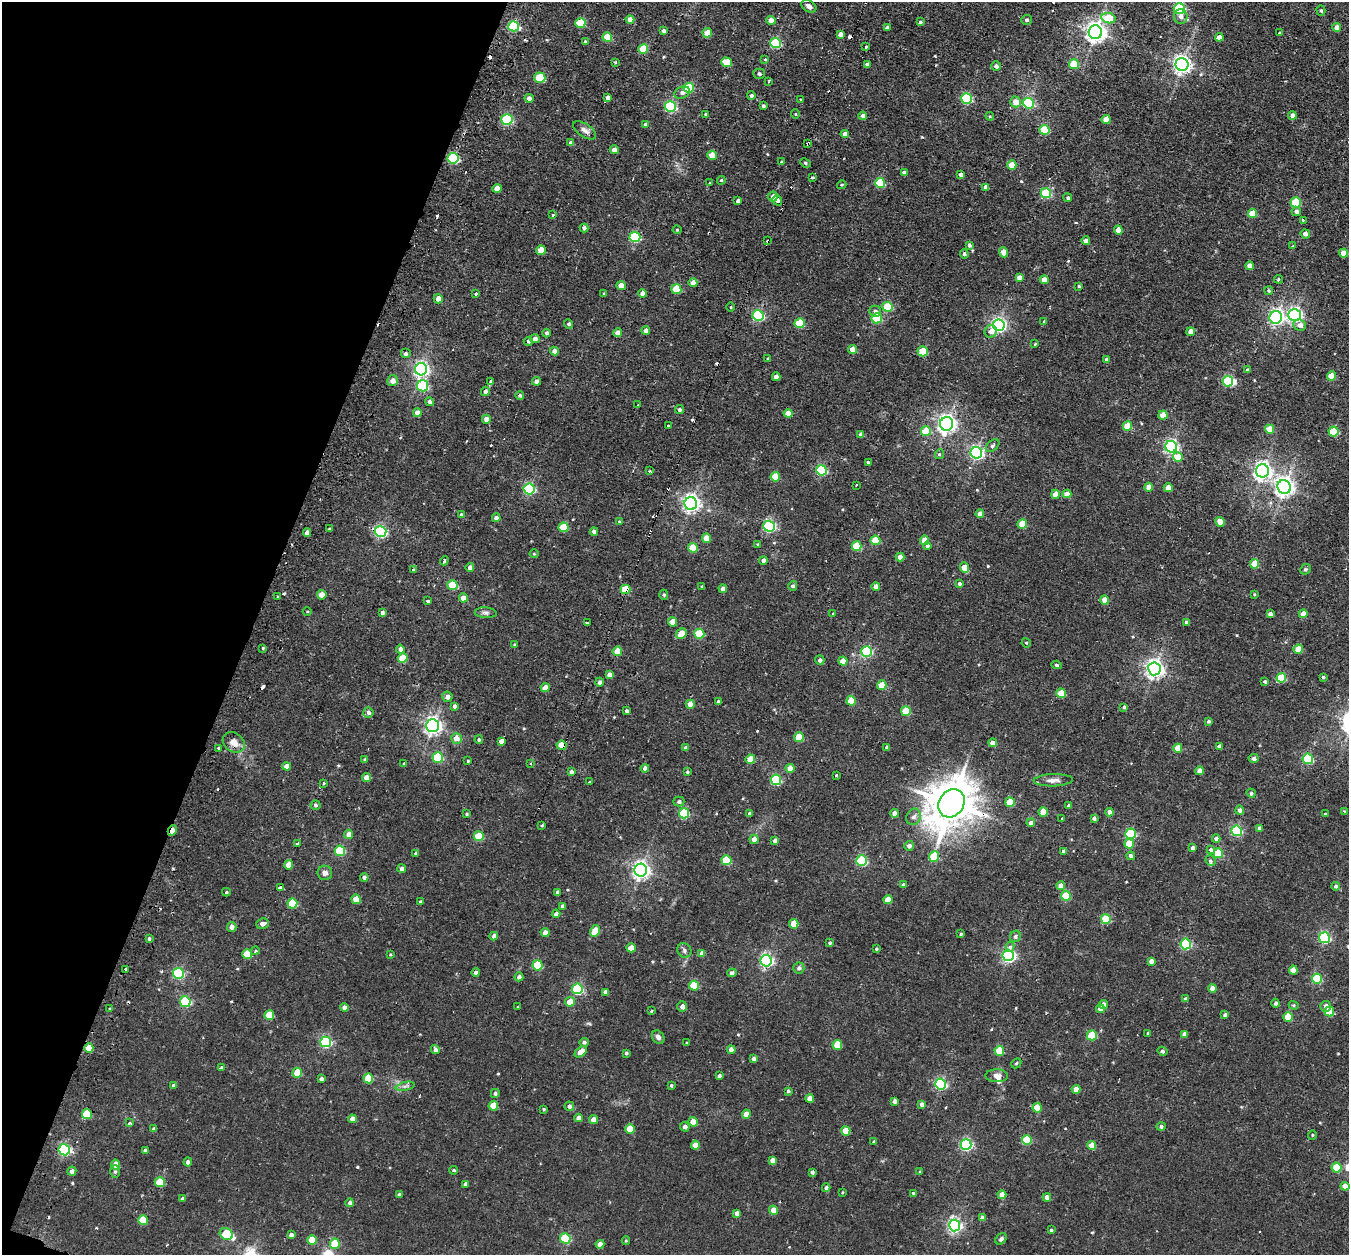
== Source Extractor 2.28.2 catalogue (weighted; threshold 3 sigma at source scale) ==
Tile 9 of 4 x 4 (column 1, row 3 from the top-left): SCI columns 9-1355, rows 1424-2676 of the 5427 x 5445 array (HDU 1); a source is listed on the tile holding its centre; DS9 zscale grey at full resolution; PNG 1351 x 1257 px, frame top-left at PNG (2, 2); each listed source drawn as its Kron ellipse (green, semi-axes under 4 px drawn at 4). Shown black and unused: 19% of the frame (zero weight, under 2 of 3 exposures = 3% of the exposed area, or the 3 px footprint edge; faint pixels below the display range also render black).
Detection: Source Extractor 2.28.2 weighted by HDU 2 'WHT'; one run over the whole footprint, this tile lists its part. Background 0.0143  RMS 0.0045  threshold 0.0201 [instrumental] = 3 sigma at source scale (4.5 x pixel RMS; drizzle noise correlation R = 1.50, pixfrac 1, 0.05/0.05 arcsec/px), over >= 5 px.
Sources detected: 543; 1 inside a brighter object's white glare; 25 cosmic-ray / hot-pixel residue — neither listed nor drawn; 4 inside a brighter listed object's ellipse — not listed separately; of the other 513, all 500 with FLUX_AUTO >= 0.373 (the completeness limit of this list) listed and drawn (13 fainter detections not listed), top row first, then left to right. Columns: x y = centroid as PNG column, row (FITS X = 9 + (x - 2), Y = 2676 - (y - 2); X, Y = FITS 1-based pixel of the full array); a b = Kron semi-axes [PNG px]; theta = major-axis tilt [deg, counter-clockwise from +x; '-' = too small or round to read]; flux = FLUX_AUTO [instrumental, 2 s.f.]
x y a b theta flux
809 6 8 5 -33 1.8
1179 8 5 5 - 49
1321 11 5 4 - 0.66
1181 17 7 7 - 2.2
1108 18 7 5 -12 15
630 19 4 4 - 3.7
771 20 4 4 - 3.8
1026 20 5 5 - 0.91
920 22 4 3 - 0.61
580 23 5 5 - 17
514 26 5 5 - 48
1337 27 4 4 - 2.6
887 28 4 4 - 1.8
664 31 4 3 - 1.1
1095 32 7 6 - 260
707 33 4 4 - 4.5
1280 33 3 3 - 0.72
840 34 4 4 - 2.2
607 37 5 4 - 13
1219 37 4 4 - 2.8
585 42 4 3 - 0.7
775 43 5 5 - 36
866 47 3 3 - 0.95
643 49 5 5 - 14
765 59 4 3 - 0.42
616 62 3 3 - 1.1
726 62 5 4 - 10
867 64 4 3 - 1.2
1074 64 5 5 - 15
1182 64 6 6 - 190
996 66 5 5 - 1.5
759 74 5 5 - 1
540 78 5 5 - 18
769 81 3 3 - 0.51
689 88 5 5 - 21
682 93 8 5 24 1.6
751 95 4 4 - 1.1
608 97 4 4 - 1.8
529 98 4 4 - 1.9
966 99 5 5 - 37
800 100 3 3 - 0.68
1016 102 5 5 - 4.8
1029 103 5 5 - 36
670 106 5 5 - 49
763 106 3 3 - 0.79
706 114 3 3 - 0.47
795 114 5 3 - 0.38
1292 115 4 4 - 2.2
863 116 4 4 - 2.1
990 116 4 3 - 0.41
507 119 5 5 - 37
1106 120 4 4 - 7.6
645 124 4 4 - 0.79
585 130 13 6 -34 2.1
1044 130 5 5 - 17
845 134 4 4 - 2.9
571 143 4 4 - 1.7
808 144 3 3 - 0.61
614 150 4 4 - 2.8
712 155 5 4 - 5.6
453 158 5 5 - 42
781 162 4 4 - 0.4
805 163 5 4 - 0.61
1012 165 4 4 - 8
904 173 4 3 - 1.2
961 174 4 4 - 1.6
812 178 4 3 - 5.1
721 180 4 3 - 0.44
710 183 3 3 - 1.3
880 183 5 5 - 21
842 185 5 3 - 0.41
986 187 4 4 - 3
497 189 4 4 - 4.9
1046 193 5 5 - 27
773 197 5 5 - 3
1068 198 4 4 - 0.7
777 200 5 4 - 1.9
738 201 4 4 - 1.7
1296 203 5 5 - 21
1296 211 4 4 - 1.4
1253 213 4 4 - 9.2
553 215 3 3 - 0.71
1303 220 3 3 - 0.95
584 228 4 4 - 1.5
677 230 4 4 - 0.41
1118 230 4 4 - 4.1
1305 234 4 4 - 2.2
635 237 5 5 - 38
768 241 3 3 - 0.95
1086 241 4 4 - 1.9
969 245 4 4 - 1
1293 246 3 3 - 4.2
541 250 5 4 - 9.7
1004 252 5 4 - 4.3
1344 253 4 4 - 6.7
964 254 4 4 - 0.89
1250 266 4 4 - 4.4
1019 277 4 4 - 2.5
1278 279 4 3 - 0.8
1044 280 4 4 - 4.8
693 283 4 4 - 3.6
621 286 4 4 - 5
1079 286 3 3 - 0.49
676 289 5 5 - 15
1269 291 4 4 - 0.56
476 293 3 3 - 8.9
604 294 3 3 - 0.46
642 294 4 4 - 3.1
438 299 4 4 - 4
731 307 5 3 - 0.39
888 307 5 5 - 21
875 311 6 5 - 1.4
1294 315 6 6 - 110
758 316 5 5 - 49
1276 317 6 6 - 100
877 318 5 5 - 21
1043 322 4 3 - 3.4
800 323 5 5 - 18
569 324 4 4 - 0.95
998 325 6 6 - 110
1300 325 6 5 - 2.3
646 330 4 4 - 1.7
991 331 6 6 - 2.3
1191 332 4 4 - 3.2
546 333 4 4 - 0.97
618 333 4 4 - 3.6
535 339 5 4 - 2.5
528 341 4 4 - 0.82
1035 344 3 2 - 0.96
853 350 4 4 - 5.4
554 351 4 4 - 2.5
923 351 5 5 - 11
405 354 5 5 - 0.96
768 359 4 3 - 0.55
1107 360 4 4 - 2.4
421 369 6 6 - 120
1247 370 4 3 - 0.8
1331 376 4 4 - 8.8
776 377 4 4 - 2.6
393 381 5 5 - 2.9
537 381 4 4 - 2.1
1228 381 5 5 - 28
490 382 3 3 - 3.3
422 386 5 5 - 35
485 391 4 4 - 1.6
520 395 4 4 - 0.86
429 402 4 4 - 1.4
638 404 3 2 - 0.42
679 410 4 4 - 0.95
417 413 4 4 - 3.3
788 413 4 4 - 5.1
1163 415 4 4 - 6.4
486 419 4 4 - 3.5
947 424 7 6 - 190
668 425 3 2 - 0.77
1127 426 5 4 - 13
1270 429 4 4 - 7.7
926 431 5 4 - 11
1334 431 5 5 - 22
861 434 4 4 - 1.7
993 446 8 5 40 1.1
1171 447 6 6 - 89
976 453 6 5 - 88
940 454 5 3 - 0.55
1178 457 5 4 - 8
869 463 4 3 - 0.96
822 470 5 5 - 36
649 471 3 3 - 0.56
1262 471 6 6 - 180
775 477 4 4 - 11
856 485 3 2 - 0.7
1149 487 4 4 - 4.5
1284 487 7 6 - 220
1168 488 4 4 - 5
529 489 5 5 - 48
1056 494 4 4 - 5.7
1067 494 4 4 - 3.8
691 503 6 6 - 170
980 514 4 4 - 3.7
461 515 4 3 - 0.65
496 518 4 4 - 1.8
619 522 4 4 - 0.44
1220 522 5 4 - 5
1022 524 5 4 - 12
769 526 5 5 - 62
563 527 5 5 - 15
330 529 3 3 - 0.63
381 531 6 5 - 69
594 531 4 4 - 1.6
307 533 4 4 - 2.3
706 538 4 4 - 6.4
875 540 5 5 - 14
925 540 4 4 - 6.8
757 544 4 3 - 0.72
856 546 5 5 - 17
927 546 4 4 - 1.2
693 548 5 4 - 13
534 554 4 4 - 0.49
900 557 4 4 - 3.1
763 560 4 4 - 1.7
444 561 4 3 - 3
1255 564 5 4 - 9.9
470 567 4 4 - 1.9
964 568 5 4 - 7.3
1305 569 6 5 - 0.65
413 570 3 3 - 2.4
959 583 4 4 - 0.86
452 585 5 5 - 19
702 586 3 3 - 0.46
793 586 5 4 - 1
876 586 4 4 - 2.9
625 589 5 4 - 16
723 589 4 4 - 2.7
1254 594 4 3 - 0.37
322 595 4 4 - 4.8
664 595 5 4 - 0.66
277 596 2 2 - 0.46
463 598 4 4 - 5.1
1105 600 4 4 - 5.8
428 601 3 3 - 1.7
307 612 4 3 - 0.38
382 612 4 4 - 1
486 613 11 5 -4 1.3
833 614 4 3 - 0.55
1270 614 4 4 - 2
1303 614 4 4 - 5.1
673 622 4 4 - 4.7
1186 622 4 3 - 1.3
587 623 4 3 - 2.9
681 634 6 4 48 6.9
699 634 5 5 - 19
1026 643 5 4 - 0.43
515 645 3 3 - 0.55
263 648 3 3 - 0.42
400 649 4 4 - 1.6
1298 649 4 4 - 7.2
617 651 5 4 - 8.4
867 651 5 5 - 41
403 658 5 4 - 12
820 660 5 4 - 1.5
843 661 4 4 - 6.2
1057 665 5 4 - 0.87
1154 669 6 6 - 190
609 675 4 4 - 2.8
1323 677 3 3 - 0.63
1281 678 5 4 - 19
1265 681 4 4 - 0.78
599 682 4 4 - 1.5
882 685 5 4 - 9.4
545 688 4 4 - 5.3
1061 693 5 4 - 11
447 697 5 5 - 2.3
851 701 5 4 - 11
718 702 3 3 - 0.7
690 704 4 4 - 5.7
454 706 4 3 - 1.7
1124 707 4 4 - 0.62
627 711 4 3 - 0.96
906 711 5 5 - 19
368 712 5 5 - 1.8
1208 721 4 3 - 0.87
432 726 6 6 - 170
799 737 5 5 - 13
456 738 5 5 - 3.9
479 740 4 4 - 0.87
501 741 4 3 - 16
234 742 12 9 -38 3.7
993 743 4 4 - 2.8
562 745 5 4 - 9.8
1219 746 4 4 - 2.4
887 747 4 4 - 1.5
218 748 3 3 - 0.66
686 748 4 4 - 1.5
1178 748 4 4 - 7
438 757 5 5 - 26
365 759 4 3 - 1.2
750 759 4 4 - 9.1
1254 759 5 4 - 1.4
1308 759 5 5 - 38
468 761 4 3 - 0.43
404 763 3 3 - 0.38
531 763 4 2 - 0.46
287 766 4 4 - 3.3
645 768 4 4 - 1.5
790 768 4 4 - 4.6
1200 771 4 4 - 3.6
571 772 4 3 - 1.2
687 772 3 3 - 0.56
836 775 3 2 - 0.41
366 778 4 4 - 4
776 780 5 5 - 34
1053 780 19 6 2 2.5
590 782 3 3 - 1.9
324 783 3 3 - 0.46
1251 793 5 4 - 0.86
679 801 5 5 - 1.1
1010 802 5 4 - 13
951 803 15 12 54 1700
315 805 5 5 - 0.93
1069 805 4 3 - 0.72
1240 810 5 4 - 1.5
1344 811 3 2 - 0.4
1043 812 4 4 - 8.6
1109 812 4 4 - 2.2
684 813 5 5 - 29
750 813 3 3 - 1.1
895 813 4 4 - 3.3
466 814 3 2 - 0.49
1325 814 3 3 - 0.44
914 817 8 7 - 1.8
1062 818 2 2 - 0.48
1094 818 4 4 - 1.1
1031 823 4 4 - 2.4
542 825 3 3 - 0.42
1259 828 4 4 - 2.2
172 831 5 3 - 7.4
1237 831 5 5 - 36
349 834 5 4 - 3.2
1131 834 5 5 - 33
479 836 5 5 - 16
754 839 4 4 - 3.3
1216 839 4 4 - 2
775 841 4 4 - 1.7
297 844 4 3 - 1.2
1129 844 5 4 - 11
909 846 5 5 - 1.7
1192 848 4 4 - 1.7
1211 850 4 3 - 2.1
340 851 5 5 - 27
1063 851 4 3 - 1.3
415 853 4 3 - 0.41
1218 853 5 5 - 17
934 856 5 5 - 15
1131 856 4 4 - 1.5
726 860 5 5 - 20
862 861 5 5 - 36
1210 861 5 5 - 0.8
289 865 4 4 - 5.8
402 869 4 4 - 1.6
641 870 6 6 - 190
325 873 7 7 - 1.8
364 877 4 4 - 1.3
903 885 4 4 - 0.87
1061 886 4 4 - 3.6
1336 886 4 4 - 0.94
280 888 3 3 - 28
226 892 4 4 - 0.56
557 892 3 3 - 0.87
1066 896 5 5 - 16
356 899 5 4 - 5.7
888 900 4 4 - 6.2
420 902 4 3 - 0.49
292 903 5 5 - 19
562 906 4 3 - 1.1
556 914 4 4 - 1.9
1106 919 5 5 - 20
262 924 6 5 - 2
794 924 5 4 - 8.9
232 927 5 5 - 2.1
595 931 6 4 59 8.3
545 933 4 4 - 2.9
961 934 3 3 - 0.51
494 936 4 4 - 1.8
1015 936 6 5 - 1.2
1324 938 5 5 - 50
149 939 4 3 - 0.78
830 943 4 3 - 0.64
1186 944 5 5 - 45
1010 947 5 4 - 1.3
631 948 4 4 - 6
876 949 3 2 - 0.51
684 950 7 6 - 1.1
255 951 4 4 - 0.76
702 953 4 4 - 2.5
247 954 5 5 - 12
390 954 4 4 - 0.39
1008 956 5 5 - 87
766 961 6 5 - 91
1151 961 4 4 - 2.2
537 965 5 5 - 21
799 968 5 5 - 1.3
125 969 3 3 - 1.2
1293 970 4 4 - 5.1
476 972 4 4 - 1.2
178 973 5 5 - 47
732 973 4 4 - 1.3
519 977 4 4 - 1.5
1317 979 5 5 - 24
694 986 5 5 - 18
1213 988 4 4 - 5.4
577 989 5 5 - 41
605 992 4 4 - 2.1
1185 999 4 4 - 1
185 1002 5 5 - 40
570 1002 5 4 - 5
1276 1003 4 4 - 1.3
1104 1004 4 4 - 1.9
1294 1005 5 4 - 0.55
1326 1006 5 5 - 2.1
344 1007 4 4 - 2.2
518 1007 3 2 - 0.38
682 1007 5 5 - 1.9
109 1008 3 2 - 0.55
1100 1009 4 4 - 2.8
651 1011 4 3 - 0.45
1329 1012 5 4 - 15
269 1015 5 5 - 13
1225 1015 4 3 - 1
1288 1017 4 4 - 12
1148 1033 3 3 - 0.62
1184 1034 4 4 - 1.7
1092 1035 5 5 - 17
658 1037 7 5 -53 1.6
326 1042 5 5 - 54
584 1042 5 4 - 0.94
687 1043 3 3 - 0.45
837 1045 5 5 - 12
89 1048 5 4 - 8.1
435 1050 4 4 - 1.2
731 1050 4 4 - 3
999 1051 5 5 - 13
1162 1051 5 4 - 0.79
581 1052 7 4 37 4.8
626 1053 3 3 - 0.81
754 1059 4 4 - 1.3
1016 1063 5 4 - 0.57
221 1068 4 3 - 2.1
297 1073 5 5 - 12
719 1076 4 3 - 1.1
997 1076 11 6 -2 2.1
368 1078 5 5 - 14
321 1079 4 4 - 1.3
941 1084 5 5 - 61
173 1085 4 4 - 0.92
671 1085 4 3 - 0.65
405 1086 9 4 13 1.1
1076 1089 4 4 - 4.1
788 1091 4 3 - 0.74
495 1093 4 4 - 0.83
810 1098 4 4 - 4.2
895 1101 4 4 - 1.6
922 1104 4 4 - 1.6
493 1106 5 5 - 9.8
569 1106 5 4 - 1.5
1037 1108 5 4 - 7.5
544 1109 4 3 - 0.48
87 1114 5 5 - 16
746 1114 4 4 - 4.2
579 1118 4 4 - 2.8
352 1119 4 4 - 2.7
593 1120 4 4 - 3.5
693 1122 5 4 - 5.7
130 1123 4 3 - 1.2
1161 1126 4 4 - 1.1
685 1127 5 4 - 1.9
154 1129 4 4 - 1.2
630 1129 5 4 - 10
846 1131 4 4 - 9.6
1312 1135 5 3 - 0.38
1027 1140 5 5 - 19
874 1142 3 3 - 0.72
695 1145 4 4 - 5.1
966 1145 5 5 - 62
1092 1145 4 4 - 8.4
64 1150 5 5 - 64
145 1151 4 4 - 1.4
772 1160 4 4 - 2.5
188 1162 4 4 - 1.6
115 1164 5 4 - 4.9
1337 1168 5 5 - 14
454 1170 4 3 - 0.61
72 1171 4 4 - 1.8
115 1172 6 5 - 0.85
812 1172 4 3 - 0.97
920 1172 3 3 - 1
160 1182 5 5 - 12
465 1184 4 3 - 1.4
1345 1186 4 4 - 4.7
826 1188 4 4 - 1.4
842 1192 3 2 - 0.38
914 1193 3 3 - 2.3
399 1195 4 3 - 1.1
1002 1195 4 4 - 4.4
1047 1197 4 4 - 2.2
182 1199 4 4 - 0.93
350 1203 4 4 - 1.2
773 1210 4 4 - 5
737 1213 4 4 - 2.1
982 1218 4 4 - 2.2
143 1220 5 5 - 12
955 1226 6 5 - 100
1051 1230 3 3 - 0.6
226 1234 7 5 -28 22
291 1235 4 4 - 1.5
565 1238 5 5 - 29
1001 1239 6 5 - 1
312 1240 5 4 - 8.2
626 1240 4 4 - 0.47
335 1244 5 5 - 13
600 1244 4 4 - 3.1
Overlapping masked pixels (flux is a lower limit): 9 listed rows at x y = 808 144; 453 158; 635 237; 768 241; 625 589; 562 745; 951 803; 172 831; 89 1048
Isophote crosses this tile's border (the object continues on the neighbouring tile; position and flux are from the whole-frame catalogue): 1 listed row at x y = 1179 8